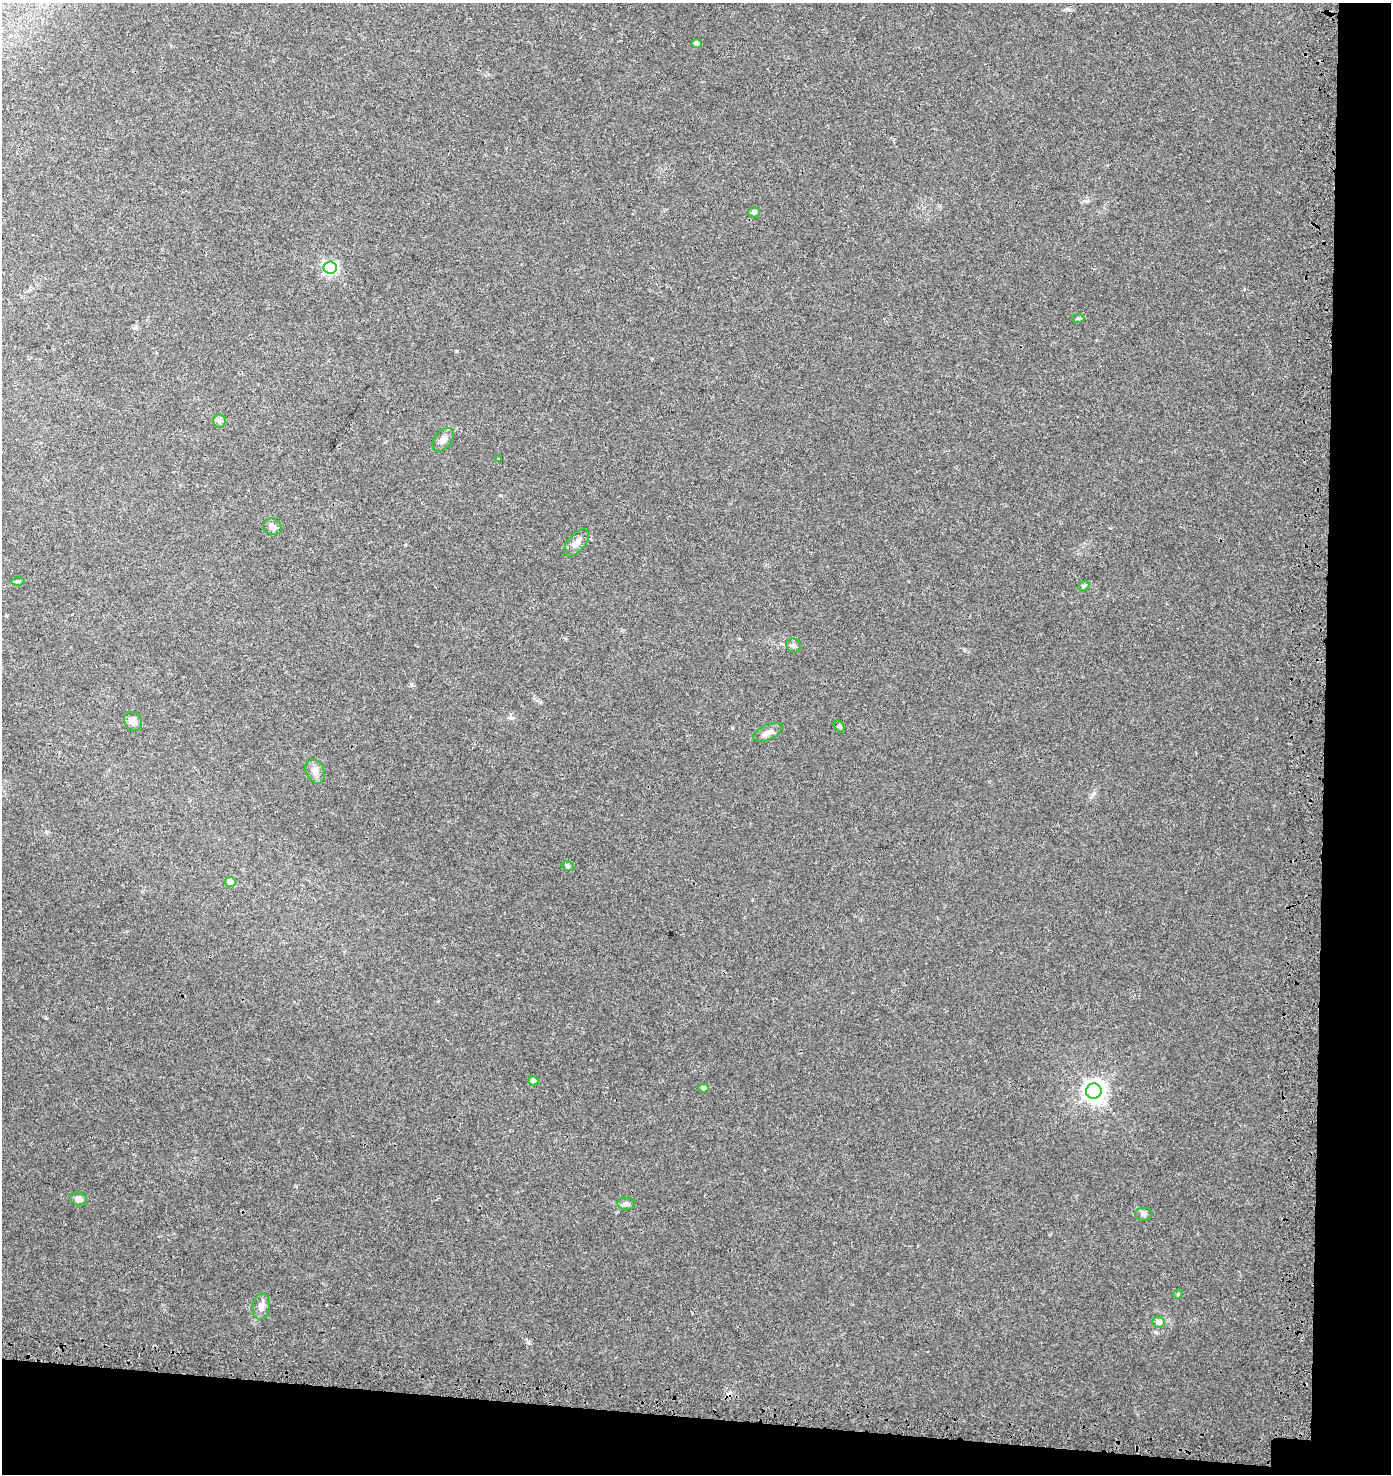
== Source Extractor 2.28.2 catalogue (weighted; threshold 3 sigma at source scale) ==
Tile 9 of 3 x 3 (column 3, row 3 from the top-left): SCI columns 3104-4492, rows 110-1581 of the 4870 x 4628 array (HDU 1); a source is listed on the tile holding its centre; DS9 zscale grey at full resolution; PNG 1393 x 1476 px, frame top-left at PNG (2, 3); each listed source drawn as its Kron ellipse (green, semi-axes under 4 px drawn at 4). Shown black and unused: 9% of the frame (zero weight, under 3 of 4 exposures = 9% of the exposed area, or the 3 px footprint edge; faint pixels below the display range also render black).
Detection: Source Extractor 2.28.2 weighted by HDU 2 'WHT'; one run over the whole footprint, this tile lists its part. Background 0.0306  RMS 0.0039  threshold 0.0177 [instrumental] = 3 sigma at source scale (4.5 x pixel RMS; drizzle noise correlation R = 1.50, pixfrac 1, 0.0396/0.0396 arcsec/px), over >= 5 px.
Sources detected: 28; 1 cosmic-ray / hot-pixel residue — neither listed nor drawn; the other 27 listed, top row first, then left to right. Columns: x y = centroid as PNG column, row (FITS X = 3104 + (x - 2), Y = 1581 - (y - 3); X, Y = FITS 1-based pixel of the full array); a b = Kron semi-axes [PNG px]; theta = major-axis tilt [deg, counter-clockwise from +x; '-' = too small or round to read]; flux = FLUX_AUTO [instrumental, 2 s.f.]
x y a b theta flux
696 43 5 4 - 1.2
754 212 6 5 - 0.74
330 268 6 6 - 71
1078 318 6 4 -2 0.55
219 421 6 6 - 1.1
443 440 13 8 51 2.4
499 459 4 2 - 0.25
273 527 9 8 - 1.8
576 543 16 8 48 2.7
18 581 6 4 0 0.55
1084 586 6 4 41 0.52
794 646 7 6 - 1
133 721 10 8 -54 2.2
839 726 7 4 -50 0.69
768 732 15 7 25 2.3
315 771 13 9 -64 2.6
568 866 6 5 - 0.67
230 882 5 5 - 3
533 1081 5 4 - 1.2
704 1088 5 4 - 0.7
1094 1091 8 7 - 280
79 1199 8 6 -17 1.8
626 1204 8 6 -1 1.2
1144 1214 8 6 2 1.1
1178 1294 5 4 - 0.41
261 1307 13 8 84 2.2
1159 1322 6 5 - 2.5
Unlisted compact peaks at least as high as the median listed source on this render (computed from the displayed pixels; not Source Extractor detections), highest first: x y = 528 1342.